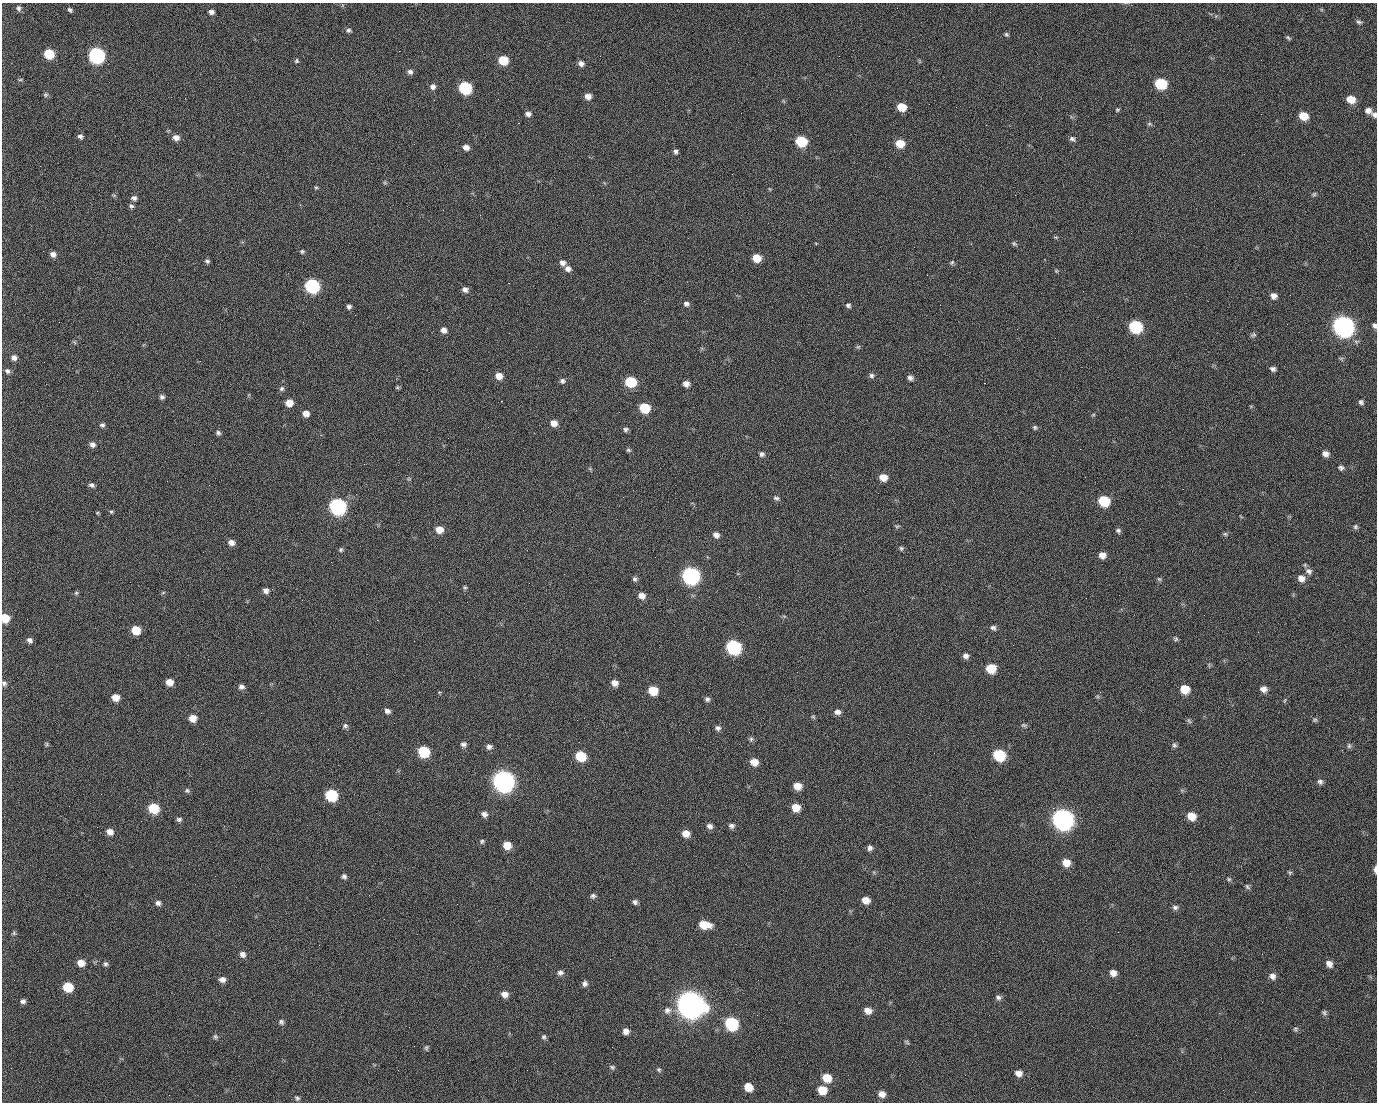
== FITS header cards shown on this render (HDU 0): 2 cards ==
NAXIS1  =                 1375 / length of data axis 1
NAXIS2  =                 1100 / length of data axis 2

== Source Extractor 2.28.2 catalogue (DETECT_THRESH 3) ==
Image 1375 x 1100 px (HDU 0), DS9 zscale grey, 1 PNG px = 1 image px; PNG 1379 x 1104 px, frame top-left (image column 1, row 1100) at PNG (2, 3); no overlay
Background 1460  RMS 29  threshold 87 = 3 sigma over >= 5 px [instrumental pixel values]
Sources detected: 255; all 255 listed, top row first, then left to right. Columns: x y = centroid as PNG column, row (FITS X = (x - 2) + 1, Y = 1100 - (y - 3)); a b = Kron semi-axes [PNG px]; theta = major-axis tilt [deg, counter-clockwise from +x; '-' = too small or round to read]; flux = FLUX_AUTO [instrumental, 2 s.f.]
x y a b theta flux
18 8 8 6 -72 5.6e+03
71 11 6 3 -59 7.0e+03
211 12 6 5 - 7.3e+03
990 12 2 2 - 1.7e+03
1359 22 8 5 -11 4.0e+03
348 30 7 5 -9 4.5e+03
1006 34 6 5 - 3.2e+03
1288 38 6 4 -37 2.9e+03
399 51 2 2 - 2.2e+04
49 54 7 6 - 7.5e+04
97 55 8 7 - 5.1e+05
503 60 7 6 - 5.9e+04
296 61 5 5 - 3.1e+03
581 63 7 6 - 9.0e+03
410 72 7 7 - 6.6e+03
20 80 6 4 2 2.3e+03
1161 84 8 7 - 1.1e+05
433 87 7 7 - 7.4e+03
465 88 8 7 - 1.8e+05
45 95 7 6 - 3.4e+03
588 96 7 6 - 1.3e+04
185 98 2 2 - 8.8e+02
498 99 2 2 - 1.3e+03
1351 99 8 7 - 2.6e+04
434 100 2 2 - 4.3e+03
901 107 7 6 - 3.6e+04
1117 110 5 4 - 2.5e+03
1368 111 8 7 - 1.0e+04
528 114 7 5 -10 7.2e+03
1374 115 7 6 - 6.1e+03
1303 116 8 6 -26 3.6e+04
518 123 2 2 - 2.4e+04
1149 124 8 4 -8 3.2e+03
80 136 6 5 - 5.5e+03
176 137 8 7 - 1.1e+04
1072 139 8 6 -21 5.2e+03
801 141 8 7 - 9.2e+04
900 144 8 7 - 3.3e+04
466 147 6 5 - 1.0e+04
676 151 6 5 - 5.0e+03
385 183 7 4 -19 2.6e+03
316 187 6 4 0 2.4e+03
1314 194 6 5 - 2.9e+03
1015 195 2 2 - 6.9e+03
134 198 7 6 - 5.9e+03
131 206 7 6 - 4.5e+03
480 215 2 2 - 9.0e+02
1056 237 7 3 -6 2.0e+03
1014 244 7 5 -36 3.5e+03
302 251 6 5 - 3.3e+03
53 254 6 6 - 9.5e+03
756 258 7 6 - 3.2e+04
207 261 7 5 -28 3.9e+03
952 262 7 5 49 3.3e+03
563 263 8 7 - 8.5e+03
568 269 7 7 - 9.8e+03
1056 271 5 5 - 2.2e+03
927 275 2 2 - 1.0e+03
508 283 2 2 - 5.7e+04
312 286 8 7 - 3.2e+05
465 290 7 6 - 7.9e+03
1083 291 2 2 - 3.1e+03
1290 295 3 2 - 2.2e+03
1274 296 7 6 - 1.1e+04
686 304 8 6 -17 6.4e+03
848 305 6 5 - 4.6e+03
349 307 5 5 - 5.1e+03
355 315 2 2 - 1.0e+03
59 322 2 2 - 1.5e+03
1287 324 2 2 - 1.2e+03
1374 325 6 4 -68 5.4e+03
1343 326 9 8 - 1.4e+06
1135 327 8 7 - 1.8e+05
444 330 7 6 - 9.4e+03
1253 335 8 6 24 4.1e+03
74 342 6 4 -45 2.5e+03
858 347 6 5 - 3.0e+03
14 358 7 7 - 9.2e+03
1273 369 6 5 - 5.3e+03
7 371 8 6 -45 6.0e+03
872 375 7 6 - 5.3e+03
499 376 7 7 - 1.6e+04
910 378 7 5 -17 6.7e+03
562 381 7 6 - 5.2e+03
630 382 7 7 - 9.3e+04
984 383 2 2 - 2.0e+04
686 384 6 6 - 1.1e+04
397 387 6 5 - 2.4e+03
281 389 6 6 - 4.1e+03
97 391 2 2 - 1.2e+03
162 397 6 5 - 5.2e+03
501 401 3 2 - 5.9e+04
1361 402 6 6 - 5.0e+03
289 403 7 6 - 1.9e+04
644 408 7 7 - 6.8e+04
619 412 2 2 - 8.1e+02
306 413 6 6 - 1.4e+04
1093 415 6 3 18 2.1e+03
554 423 7 6 - 1.5e+04
102 425 6 6 - 4.6e+03
1035 427 6 6 - 3.8e+03
626 429 7 6 - 4.6e+03
218 433 6 5 - 4.6e+03
534 433 2 2 - 1.1e+03
92 445 7 6 - 7.9e+03
628 450 7 5 -16 3.2e+03
762 454 7 6 - 5.7e+03
1325 454 7 6 - 9.8e+03
1341 467 6 6 - 5.2e+03
883 477 7 6 - 2.2e+04
409 479 6 3 -18 2.2e+03
91 485 6 5 - 5.5e+03
623 497 2 2 - 3.4e+03
776 498 8 6 -17 4.9e+03
1104 501 8 7 - 8.9e+04
338 506 8 8 - 5.6e+05
111 512 5 4 - 2.7e+03
897 526 8 3 13 2.6e+03
1355 527 6 6 - 3.9e+03
439 530 7 7 - 2.1e+04
1118 531 6 6 - 4.6e+03
1225 534 6 5 - 3.0e+03
716 535 7 6 - 9.4e+03
231 542 7 6 - 1.1e+04
901 548 6 5 - 3.4e+03
341 550 5 5 - 3.4e+03
1102 555 7 7 - 1.4e+04
655 557 2 2 - 8.3e+02
1309 571 10 8 -48 9.1e+03
691 576 9 8 - 6.8e+05
1301 578 9 8 - 1.3e+04
634 579 6 6 - 4.5e+03
1159 579 6 5 - 3.1e+03
465 587 5 5 - 2.8e+03
266 591 6 6 - 8.1e+03
76 593 6 5 - 2.9e+03
163 593 6 3 20 2.3e+03
642 596 7 6 - 1.3e+04
5 618 7 6 - 4.1e+04
27 619 2 2 - 4.3e+03
377 620 2 2 - 1.2e+04
993 628 7 6 - 5.5e+03
136 630 7 6 - 4.0e+04
1176 639 7 5 -60 3.4e+03
30 640 6 5 - 6.7e+03
414 641 2 2 - 8.9e+02
733 647 8 8 - 3.2e+05
966 656 7 6 - 7.8e+03
991 668 8 7 - 4.6e+04
169 682 6 6 - 1.9e+04
4 683 7 6 - 4.8e+03
615 683 6 6 - 1.1e+04
241 687 6 6 - 7.3e+03
1185 689 8 7 - 3.8e+04
1264 689 7 7 - 1.1e+04
653 691 7 7 - 4.5e+04
115 697 7 6 - 2.0e+04
707 699 7 6 - 5.4e+03
387 711 7 5 -25 6.9e+03
837 712 8 6 -7 8.1e+03
813 717 6 4 -30 2.7e+03
193 718 7 6 - 2.0e+04
1315 720 6 5 - 3.1e+03
1189 721 8 4 -46 3.4e+03
1024 725 9 5 1 3.6e+03
345 726 7 6 - 4.6e+03
718 728 7 7 - 6.4e+03
751 739 7 6 - 4.2e+03
47 744 6 4 -90 2.7e+03
463 744 7 7 - 6.3e+03
1174 745 7 6 - 4.4e+03
1349 746 8 5 -77 4.0e+03
489 747 7 7 - 7.0e+03
424 752 8 7 - 9.7e+04
934 753 3 2 - 1.6e+03
999 755 8 7 - 1.2e+05
581 756 7 7 - 7.1e+04
754 762 7 7 - 2.1e+04
503 781 9 9 - 1.5e+06
1320 782 7 6 - 5.8e+03
797 786 7 6 - 2.3e+04
187 790 7 6 - 3.9e+03
101 794 2 2 - 2.4e+03
331 795 8 7 - 1.4e+05
930 795 2 2 - 8.1e+03
69 806 2 2 - 7.2e+02
153 808 8 7 - 7.1e+04
796 808 7 7 - 2.9e+04
1053 808 2 2 - 1.6e+04
484 814 7 6 - 7.8e+03
1191 816 8 7 - 3.0e+04
179 819 6 5 - 4.9e+03
1063 819 10 9 - 1.5e+06
710 826 8 6 -18 7.6e+03
731 826 7 6 - 6.2e+03
110 832 7 6 - 1.3e+04
686 833 7 7 - 1.9e+04
482 841 6 6 - 3.8e+03
507 845 7 6 - 2.6e+04
870 848 7 6 - 6.3e+03
1066 863 8 7 - 2.2e+04
1375 869 8 3 -89 8.2e+03
1290 873 7 5 -55 2.9e+03
344 876 6 5 - 5.2e+03
1229 879 6 5 - 2.8e+03
1247 887 8 5 -53 3.9e+03
593 896 7 6 - 5.1e+03
866 900 7 6 - 1.8e+04
635 902 6 5 - 5.7e+03
158 903 7 6 - 6.3e+03
457 904 2 2 - 1.3e+03
1175 907 8 7 - 5.7e+03
229 921 2 2 - 9.1e+02
704 925 11 7 -10 4.2e+04
1118 932 2 2 - 2.4e+03
14 933 6 5 - 3.1e+03
242 954 8 7 - 8.3e+03
610 959 2 2 - 2.6e+03
81 963 7 6 - 1.8e+04
105 964 6 5 - 4.3e+03
1329 964 9 7 -48 1.1e+04
560 973 8 7 - 6.9e+03
1113 973 8 7 - 1.3e+04
1272 976 9 7 -53 9.6e+03
222 979 8 6 -7 9.1e+03
758 980 2 2 - 1.8e+03
585 984 7 6 - 6.7e+03
68 987 7 7 - 5.9e+04
504 994 8 6 -9 1.2e+04
998 997 8 6 -16 5.7e+03
23 1001 6 5 - 5.4e+03
690 1004 12 10 -27 3.2e+06
667 1010 10 9 - 1.1e+04
868 1011 8 6 -20 1.4e+04
1324 1013 8 5 -61 4.3e+03
757 1015 2 2 - 1.3e+03
281 1022 7 7 - 5.0e+03
731 1024 8 8 - 1.9e+05
1296 1029 7 6 - 4.0e+03
626 1031 7 6 - 1.0e+04
1136 1035 2 2 - 7.9e+02
215 1037 7 6 - 4.3e+03
544 1037 7 6 - 4.5e+03
907 1042 7 4 -45 2.9e+03
426 1048 8 5 83 3.5e+03
612 1067 8 6 -28 4.4e+03
659 1070 6 5 - 3.5e+03
1018 1073 8 7 - 1.2e+04
827 1078 9 7 -30 3.5e+04
748 1087 8 7 - 3.0e+04
822 1090 8 8 - 3.5e+04
1255 1092 2 2 - 8.4e+02
882 1094 7 6 - 1.3e+04
169 1095 2 2 - 5.4e+03
297 1098 8 6 -48 4.4e+03
At the frame edge (FLAGS 8, measured only in part): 5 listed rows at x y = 1374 115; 1374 325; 5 618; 4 683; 1375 869